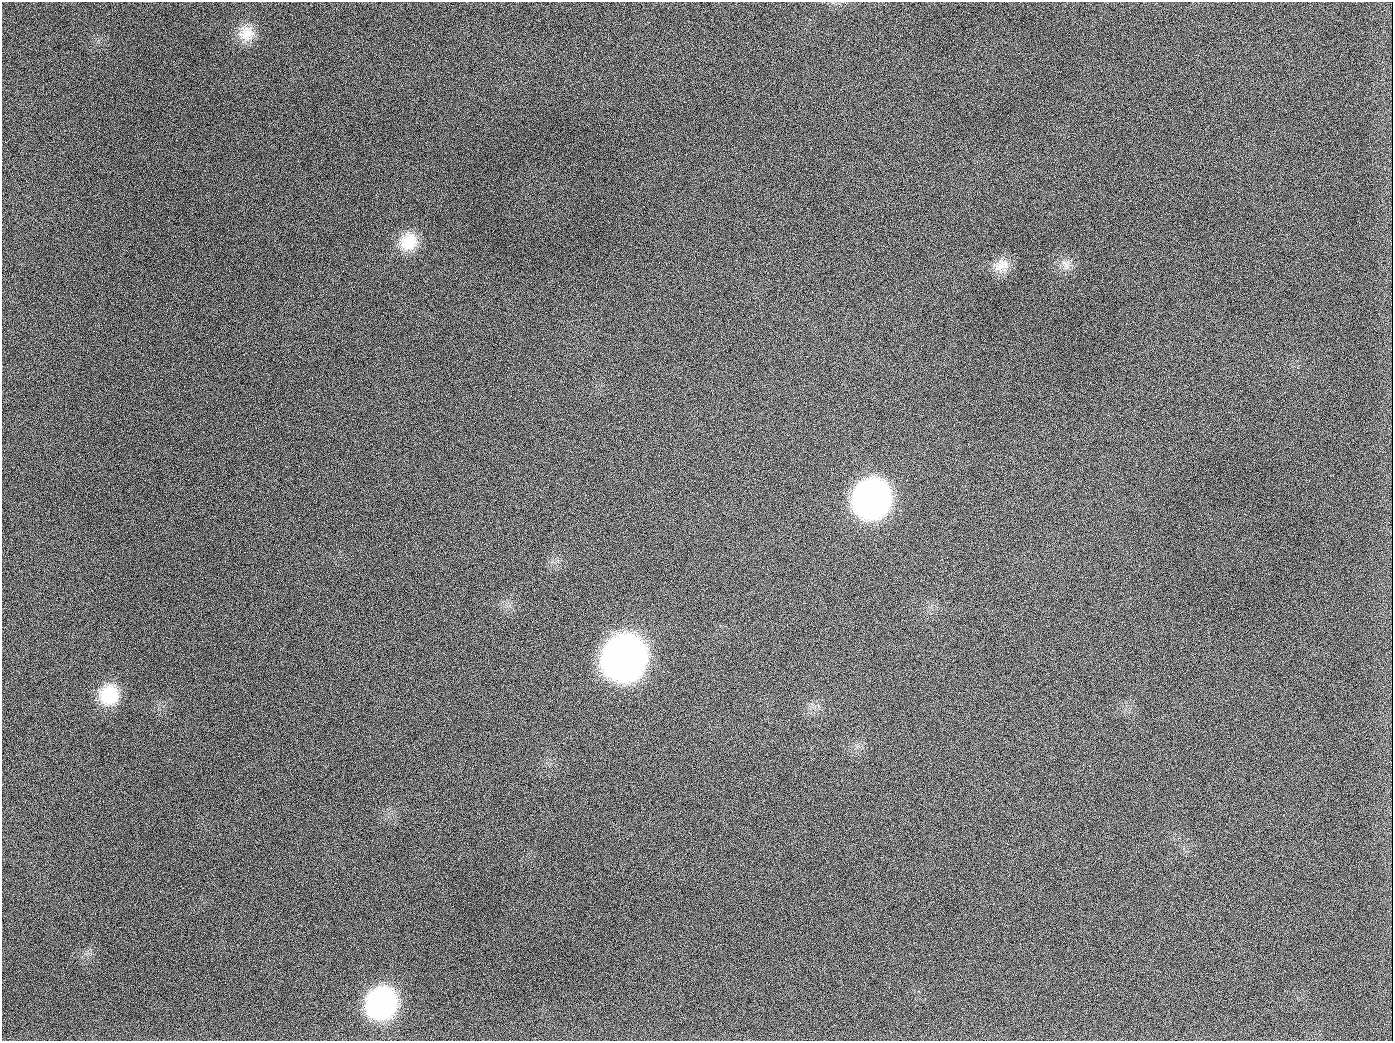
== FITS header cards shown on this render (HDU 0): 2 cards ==
NAXIS1  =                 1391
NAXIS2  =                 1039

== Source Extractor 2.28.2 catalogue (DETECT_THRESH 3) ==
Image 1391 x 1039 px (HDU 0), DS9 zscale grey, 1 PNG px = 1 image px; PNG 1395 x 1043 px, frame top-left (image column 1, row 1039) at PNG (2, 2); no overlay
Background 1430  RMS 68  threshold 203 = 3 sigma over >= 5 px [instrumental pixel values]
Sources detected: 11; all 11 listed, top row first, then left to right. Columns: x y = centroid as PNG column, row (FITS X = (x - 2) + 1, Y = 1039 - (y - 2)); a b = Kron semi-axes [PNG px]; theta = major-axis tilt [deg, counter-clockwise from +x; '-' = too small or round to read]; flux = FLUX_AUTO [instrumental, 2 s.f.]
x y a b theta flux
247 33 22 20 52 9.2e+04
189 126 2 2 - 6.4e+03
408 241 24 22 39 1.4e+05
1065 265 18 6 -58 3.0e+04
1002 266 22 17 36 7.1e+04
654 407 2 2 - 2.9e+03
872 499 26 24 54 2.4e+06
624 658 27 25 60 5.4e+06
109 695 24 22 55 1.8e+05
382 1003 25 23 62 9.6e+05
944 1026 2 2 - 4.0e+03